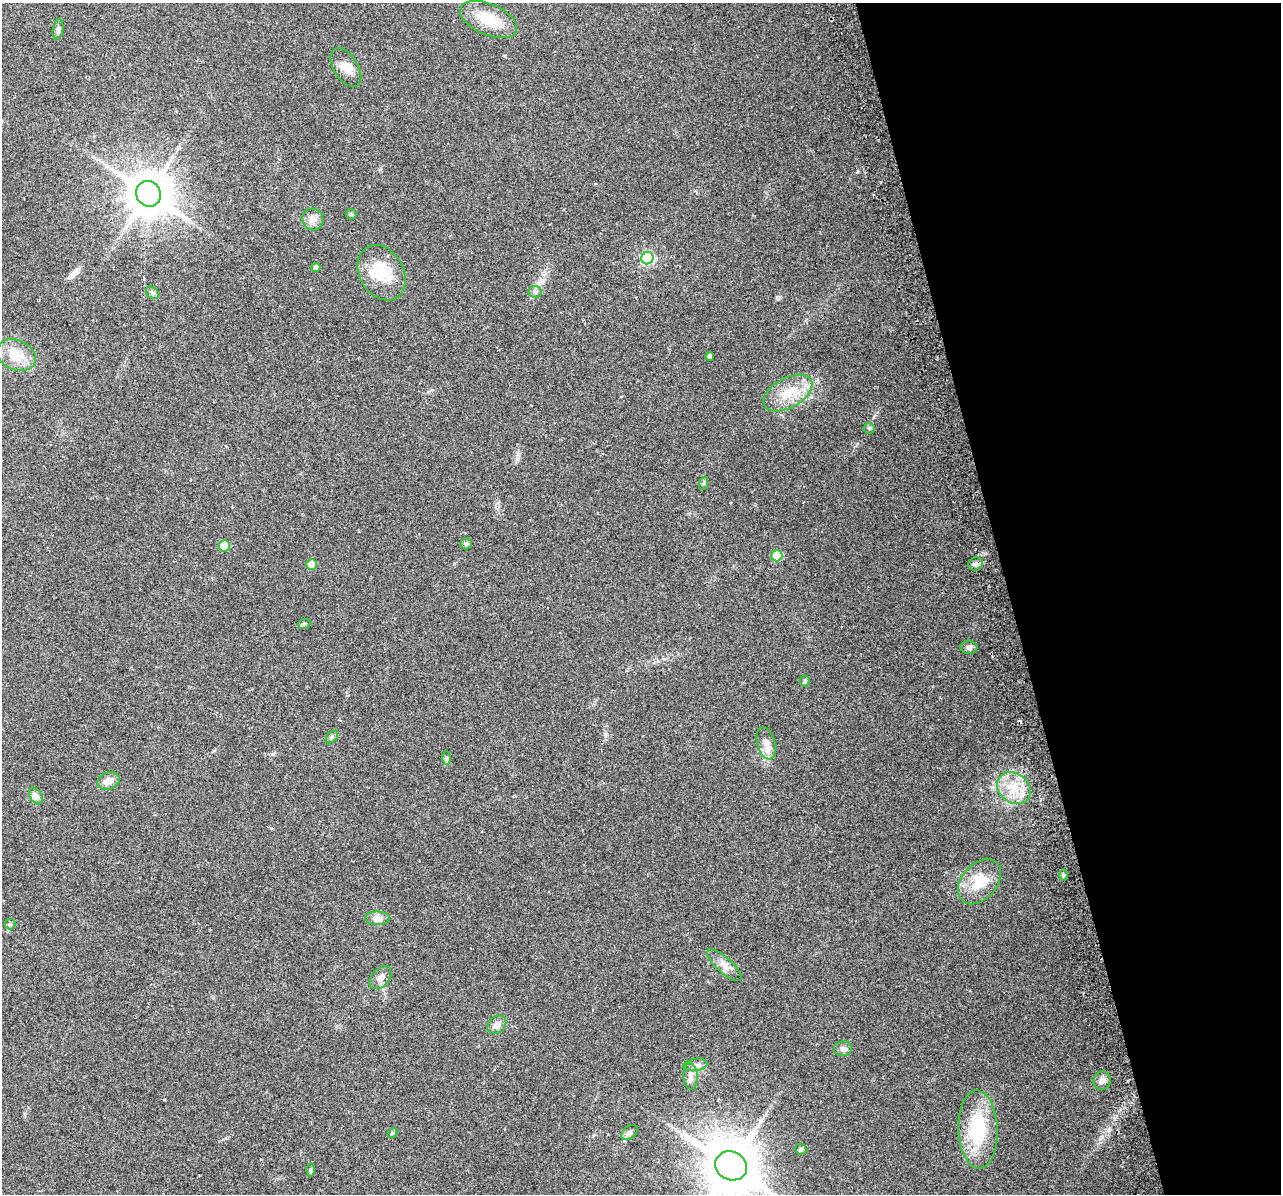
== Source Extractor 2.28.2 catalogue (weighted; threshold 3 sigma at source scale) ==
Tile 12 of 4 x 4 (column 4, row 3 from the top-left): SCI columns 3869-5147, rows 1294-2485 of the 5178 x 4923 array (HDU 1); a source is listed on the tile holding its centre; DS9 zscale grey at full resolution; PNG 1283 x 1196 px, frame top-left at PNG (2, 3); each listed source drawn as its Kron ellipse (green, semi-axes under 4 px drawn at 4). Shown black and unused: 21% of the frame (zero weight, under 2 of 3 exposures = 2% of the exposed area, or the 3 px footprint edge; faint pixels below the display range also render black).
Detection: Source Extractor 2.28.2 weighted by HDU 2 'WHT'; one run over the whole footprint, this tile lists its part. Background 0.129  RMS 0.012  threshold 0.0524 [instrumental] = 3 sigma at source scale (4.5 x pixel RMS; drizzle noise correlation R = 1.50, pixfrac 1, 0.0396/0.0396 arcsec/px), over >= 5 px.
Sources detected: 50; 1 inside a brighter object's white glare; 1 cosmic-ray / hot-pixel residue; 1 long thin detection or spike segment (spike, bleed or trail) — neither listed nor drawn; the other 47 listed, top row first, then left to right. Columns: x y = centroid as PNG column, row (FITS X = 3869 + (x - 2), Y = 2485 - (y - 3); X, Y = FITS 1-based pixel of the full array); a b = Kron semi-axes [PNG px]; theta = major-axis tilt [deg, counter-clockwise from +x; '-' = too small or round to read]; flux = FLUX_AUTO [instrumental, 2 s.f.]
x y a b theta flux
489 19 30 15 -23 33
58 29 10 5 81 3.1
346 67 21 12 -58 12
148 194 13 12 - 3600
351 214 5 5 - 1.8
313 219 11 10 - 8.1
647 258 6 6 - 110
316 267 4 4 - 3
382 273 29 22 -60 40
535 292 6 6 - 2.5
152 293 7 5 -38 2.4
16 355 20 15 -22 24
710 356 4 4 - 3.1
788 393 26 15 29 28
869 428 5 5 - 1.6
704 483 7 4 71 1.8
466 544 6 5 - 2
224 546 5 5 - 27
777 556 5 5 - 37
312 564 5 5 - 13
976 564 7 6 - 3.9
304 624 6 5 - 1.9
969 647 8 6 -2 3.5
805 681 5 5 - 1.6
332 737 7 4 46 2.1
766 743 16 9 -76 10
446 758 7 4 -90 2.1
108 781 11 8 19 8.2
1014 788 18 14 -35 26
36 796 9 6 -59 3.7
1063 875 6 4 -89 1.5
979 882 26 17 49 30
378 918 12 6 -1 5.7
10 924 5 5 - 1.8
724 965 22 7 -42 9.4
381 978 13 8 48 7
497 1025 10 8 43 6.9
843 1049 9 7 2 4.2
695 1065 12 6 9 4.5
691 1076 13 7 -87 6.7
1102 1081 9 8 - 6.1
978 1129 39 19 -88 69
629 1132 9 6 40 3.6
392 1133 6 4 27 1.9
801 1149 6 5 - 1.7
731 1166 16 14 -27 5000
310 1170 6 4 89 1.6
Overlapping masked pixels (flux is a lower limit): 1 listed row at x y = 976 564
Isophote crosses this tile's border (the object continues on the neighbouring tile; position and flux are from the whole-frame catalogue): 1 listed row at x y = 731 1166
Unlisted compact peaks at least as high as the median listed source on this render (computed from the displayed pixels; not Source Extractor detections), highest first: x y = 273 754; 517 459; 1109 1130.